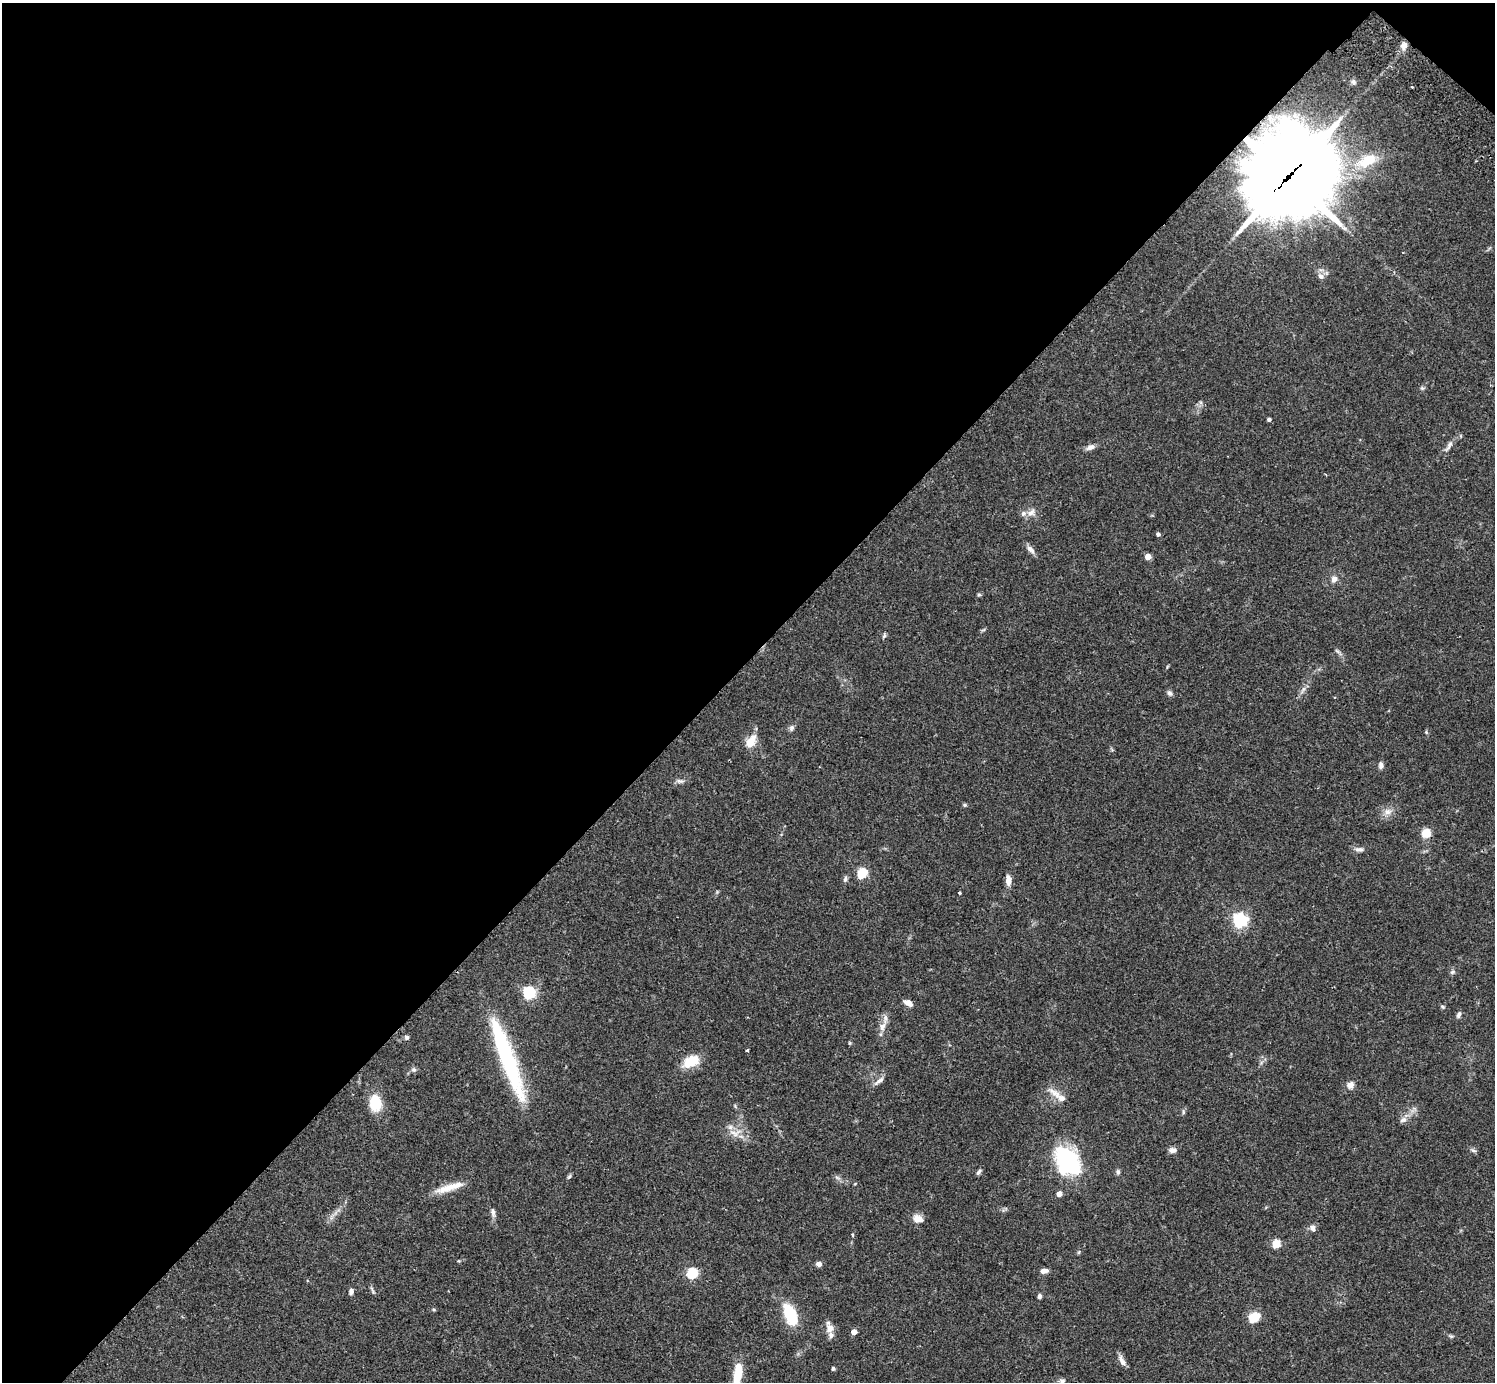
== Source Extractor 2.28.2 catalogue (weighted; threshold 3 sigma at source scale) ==
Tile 2 of 4 x 4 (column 2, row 1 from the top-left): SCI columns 1538-3030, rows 4484-5863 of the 6059 x 6069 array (HDU 1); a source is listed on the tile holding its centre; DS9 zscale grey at full resolution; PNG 1497 x 1384 px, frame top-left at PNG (2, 3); no overlay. Shown black and unused: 48% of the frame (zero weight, under 2 of 3 exposures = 3% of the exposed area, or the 3 px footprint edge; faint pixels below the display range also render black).
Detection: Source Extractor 2.28.2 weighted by HDU 2 'WHT'; one run over the whole footprint, this tile lists its part. Background 0.107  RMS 0.0065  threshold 0.029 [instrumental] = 3 sigma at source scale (4.5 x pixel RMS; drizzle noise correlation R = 1.50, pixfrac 1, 0.05/0.05 arcsec/px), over >= 5 px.
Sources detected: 84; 1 inside a brighter object's white glare — not listed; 8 inside a brighter listed object's ellipse — not listed separately; the other 75 listed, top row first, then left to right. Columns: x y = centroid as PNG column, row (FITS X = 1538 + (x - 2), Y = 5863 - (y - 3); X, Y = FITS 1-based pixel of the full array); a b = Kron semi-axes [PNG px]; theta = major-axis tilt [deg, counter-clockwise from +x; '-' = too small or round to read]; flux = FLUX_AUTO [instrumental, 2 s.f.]
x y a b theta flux
1404 45 10 8 74 3.5
1353 82 7 7 - 1.5
1412 87 3 2 - 0.53
1368 160 24 13 28 18
1287 178 36 29 46 6000
1321 276 10 7 -28 2.5
1422 388 6 4 -43 1
1269 419 4 4 - 1.3
1449 446 18 5 59 3
1090 447 13 6 26 2.7
1031 512 12 9 37 3.8
1158 534 4 4 - 1.5
1031 549 15 6 -45 3.1
1148 556 4 4 - 8
1334 579 6 5 - 3.7
979 595 6 4 0 0.82
884 636 7 4 65 1
1170 693 8 6 -53 1.8
791 728 8 6 64 1.8
751 742 17 9 58 9.1
1381 765 8 5 -87 2.3
680 781 10 5 -14 2
964 805 6 4 -20 0.92
1387 812 12 8 -2 4
1426 833 5 5 - 28
1359 849 13 6 0 2.5
862 873 5 5 - 44
845 879 7 6 - 1.6
1008 880 13 7 -85 4
959 893 3 3 - 1.6
1240 920 6 6 - 150
1452 972 7 5 27 1.3
529 992 6 6 - 91
908 1003 12 6 -31 3.4
1443 1007 6 4 -31 0.86
1459 1015 8 5 67 1.7
882 1026 13 8 69 4.2
406 1037 6 5 - 1.4
747 1050 3 3 - 1.1
507 1058 90 14 -70 86
691 1061 21 12 24 13
414 1070 7 7 - 1.5
879 1081 18 5 35 2.8
1350 1085 9 8 - 3.4
1054 1092 22 7 -35 5.4
375 1103 20 14 -86 15
1183 1112 7 4 73 0.99
1403 1120 11 7 30 2.8
735 1133 19 10 6 7
1173 1150 9 7 1 2.5
1473 1150 8 5 -19 1.4
1068 1163 34 22 -55 58
979 1172 10 4 49 1.4
1118 1172 7 5 89 1.4
569 1177 8 4 48 0.98
444 1189 28 10 16 9.1
1059 1194 4 4 - 4
493 1212 13 6 -76 2.4
918 1219 11 8 -13 6.2
1313 1228 9 6 -82 2.4
852 1235 5 3 - 0.53
1276 1244 5 5 - 25
819 1264 6 5 - 2.6
1044 1271 10 5 9 3
692 1273 5 5 - 52
351 1291 7 5 83 2.1
1039 1296 6 5 - 1.5
790 1315 25 16 -67 20
1254 1317 8 7 - 17
830 1328 11 10 - 4.9
854 1332 4 4 - 6.2
1122 1361 16 6 -65 3.4
833 1368 4 4 - 1.2
738 1373 25 8 82 17
1062 1381 8 6 0 1.8
Overlapping masked pixels (flux is a lower limit): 1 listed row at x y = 1287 178
Isophote crosses this tile's border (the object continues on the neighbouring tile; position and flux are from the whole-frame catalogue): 1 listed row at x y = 738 1373